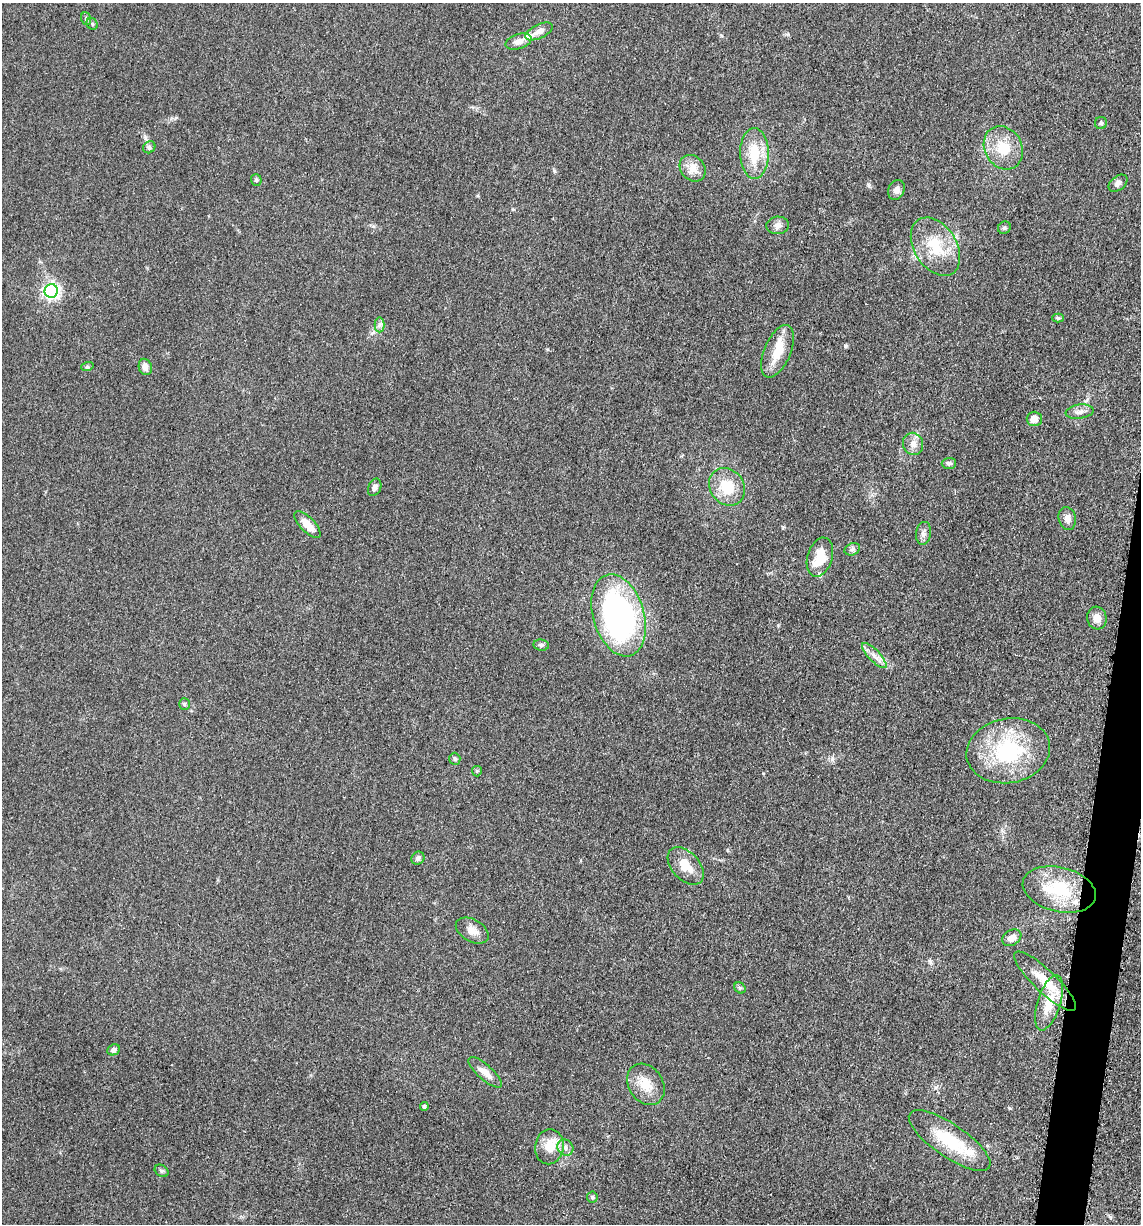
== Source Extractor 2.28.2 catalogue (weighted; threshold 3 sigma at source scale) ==
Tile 6 of 4 x 4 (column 2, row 2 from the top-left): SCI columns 1386-2524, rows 2465-3686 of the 4980 x 4922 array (HDU 1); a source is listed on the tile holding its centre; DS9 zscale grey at full resolution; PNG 1143 x 1226 px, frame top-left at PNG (2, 3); each listed source drawn as its Kron ellipse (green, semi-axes under 4 px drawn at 4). Shown black and unused: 2% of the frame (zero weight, under 3 of 5 exposures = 4% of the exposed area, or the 3 px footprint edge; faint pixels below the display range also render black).
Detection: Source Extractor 2.28.2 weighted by HDU 2 'WHT'; one run over the whole footprint, this tile lists its part. Background 0.0564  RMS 0.0058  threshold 0.0261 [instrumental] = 3 sigma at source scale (4.5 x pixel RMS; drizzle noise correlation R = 1.50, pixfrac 1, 0.05/0.05 arcsec/px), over >= 5 px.
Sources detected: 65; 1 inside a brighter object's white glare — neither listed nor drawn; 7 inside a brighter listed object's ellipse — not listed separately; the other 57 listed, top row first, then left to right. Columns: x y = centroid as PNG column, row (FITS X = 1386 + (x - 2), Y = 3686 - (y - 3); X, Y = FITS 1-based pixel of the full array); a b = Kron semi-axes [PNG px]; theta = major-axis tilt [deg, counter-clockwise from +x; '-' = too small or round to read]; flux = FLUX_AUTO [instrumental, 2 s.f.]
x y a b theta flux
86 19 6 5 - 1
92 24 6 5 - 0.93
539 31 15 7 26 4.9
518 41 13 7 19 4
1101 123 6 6 - 1.1
149 147 6 5 - 1.2
1003 148 22 18 -61 16
754 153 25 14 -90 18
693 168 14 12 -49 6.8
256 180 6 5 - 0.99
1118 183 10 7 39 2.5
896 190 10 8 69 3
778 225 11 8 6 3
1004 228 6 6 - 1.1
935 247 32 21 -58 22
51 291 7 6 - 170
1058 318 6 4 -1 0.97
379 325 7 5 90 1.7
777 351 28 13 67 14
87 367 6 4 18 0.77
145 367 8 6 -73 3.3
1079 412 14 7 7 3.3
1034 419 7 7 - 3.8
913 444 11 10 - 4.1
949 463 7 5 2 1.6
375 487 9 6 67 2.3
727 487 20 17 -52 17
1067 518 11 8 -77 3.4
307 525 17 7 -45 8
924 533 11 7 83 2.4
852 549 8 6 22 1.7
820 557 20 12 73 14
618 615 42 25 -73 170
1097 618 11 9 -83 5.3
541 645 8 5 -7 1.4
874 656 16 5 -46 4
184 704 6 5 - 0.97
1008 751 42 32 11 52
455 759 6 5 - 1.2
477 771 5 5 - 0.81
418 858 7 6 - 1.8
686 866 22 14 -48 11
1059 890 37 22 -13 31
472 931 18 11 -29 5.4
1012 938 10 7 32 4.3
1045 981 41 11 -43 15
740 988 6 5 - 1
1049 1003 29 11 72 15
113 1050 6 5 - 2.1
485 1072 21 7 -42 5.4
646 1084 22 17 -56 11
424 1106 4 4 - 0.93
950 1140 48 16 -34 30
549 1147 17 14 80 11
565 1147 8 7 - 2.7
161 1171 7 5 -35 1.1
592 1197 5 5 - 0.86
Unlisted compact peaks at least as high as the median listed source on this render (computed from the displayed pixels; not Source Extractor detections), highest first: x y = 845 346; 868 185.